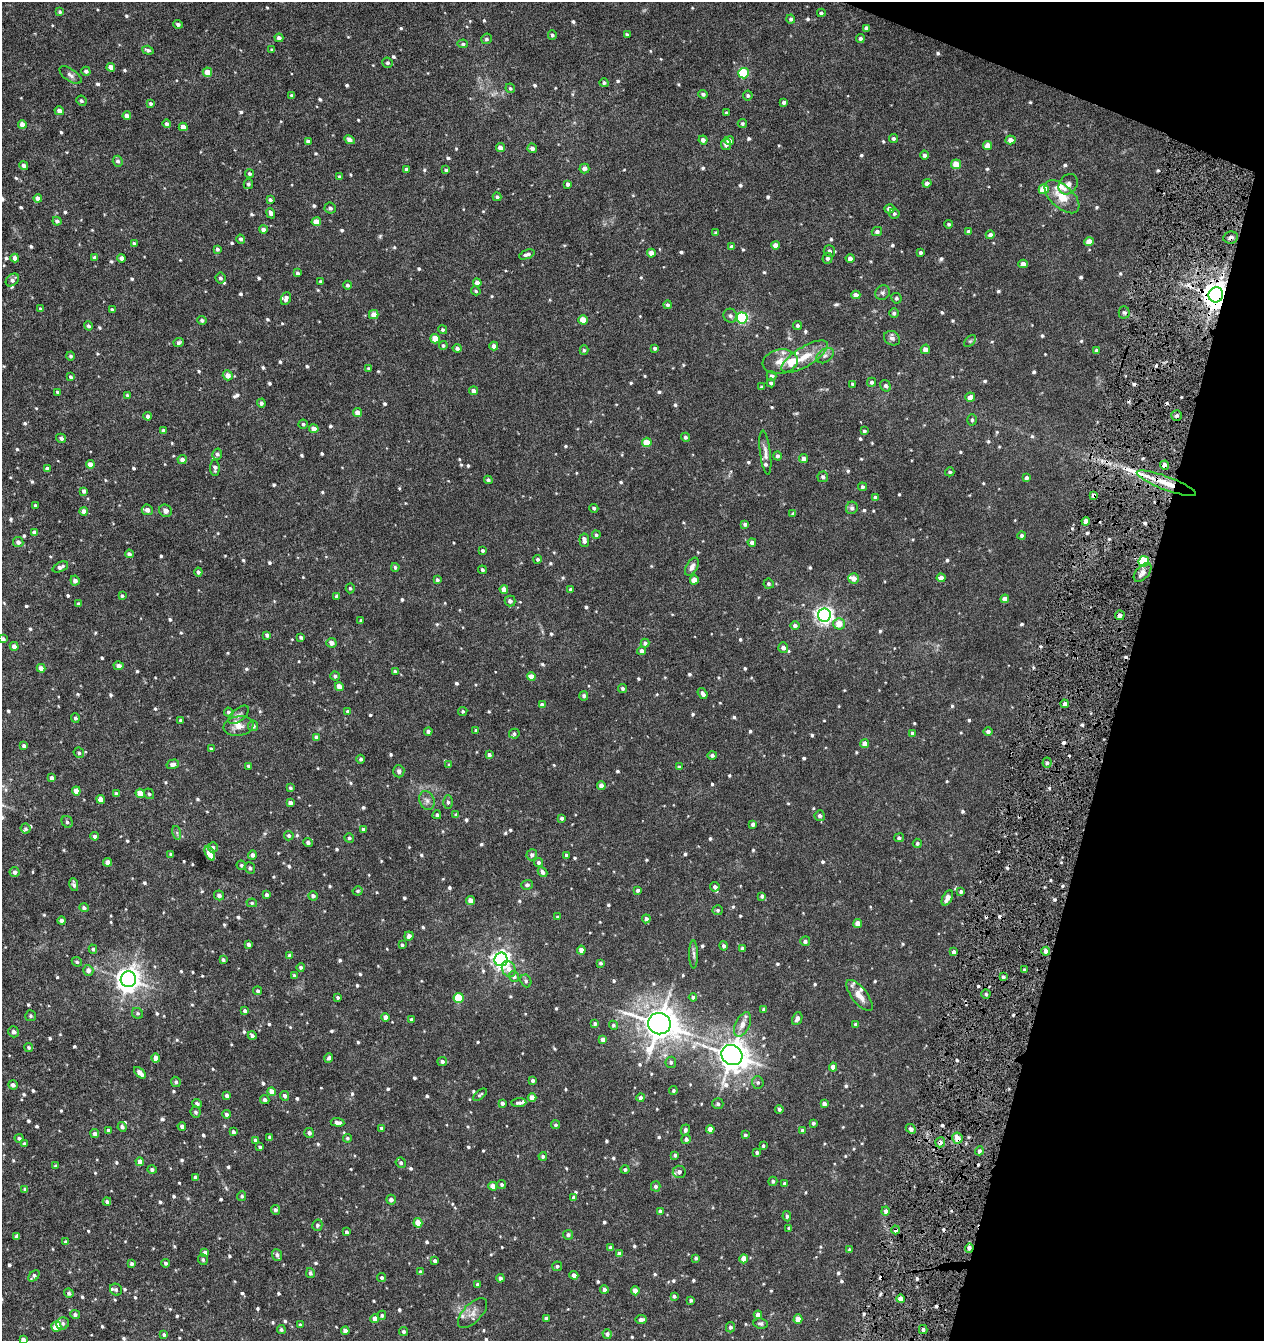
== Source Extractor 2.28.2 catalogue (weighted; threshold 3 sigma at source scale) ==
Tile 8 of 4 x 4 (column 4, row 2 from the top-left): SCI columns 3921-5182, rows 2688-4026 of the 5445 x 5371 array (HDU 1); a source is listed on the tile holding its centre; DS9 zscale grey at full resolution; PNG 1266 x 1343 px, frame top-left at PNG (2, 2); each listed source drawn as its Kron ellipse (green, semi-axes under 4 px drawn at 4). Shown black and unused: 14% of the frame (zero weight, under 8 of 16 exposures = <1% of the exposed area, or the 3 px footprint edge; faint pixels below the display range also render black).
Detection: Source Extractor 2.28.2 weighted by HDU 2 'WHT'; one run over the whole footprint, this tile lists its part. Background 0.0228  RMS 0.0031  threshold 0.0128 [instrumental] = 3 sigma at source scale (4.09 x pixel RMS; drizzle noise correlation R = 1.36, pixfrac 0.8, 0.05/0.05 arcsec/px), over >= 5 px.
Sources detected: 925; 2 too faint to see at this stretch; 14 cosmic-ray / hot-pixel residue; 1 long thin detection or spike segment (spike, bleed or trail) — neither listed nor drawn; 17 inside a brighter listed object's ellipse — not listed separately; of the other 891, all 500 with FLUX_AUTO >= 0.476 (the completeness limit of this list) listed and drawn (391 fainter detections not listed), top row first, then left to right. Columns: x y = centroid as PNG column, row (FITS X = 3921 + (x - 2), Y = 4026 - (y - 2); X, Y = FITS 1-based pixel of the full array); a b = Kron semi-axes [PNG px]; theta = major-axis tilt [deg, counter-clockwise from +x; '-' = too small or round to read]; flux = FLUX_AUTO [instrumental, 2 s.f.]
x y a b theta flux
60 12 4 4 - 0.51
821 13 4 4 - 0.51
791 19 4 4 - 0.65
178 24 5 4 - 0.66
866 28 4 4 - 0.73
552 35 5 4 - 0.54
627 35 4 3 - 0.59
279 38 4 4 - 1.1
860 38 4 4 - 0.62
486 39 5 5 - 0.5
463 44 5 4 - 0.52
148 50 6 4 -18 0.82
272 50 4 3 - 0.58
388 63 5 5 - 0.56
111 67 4 4 - 2.3
86 71 5 4 - 0.76
207 72 5 4 - 2.8
744 73 5 5 - 17
70 75 13 6 -35 1
604 83 4 4 - 0.57
510 88 5 4 - 0.49
703 94 4 4 - 0.65
748 95 5 5 - 0.5
292 96 4 4 - 0.85
81 101 5 5 - 0.56
784 102 4 4 - 0.75
150 103 4 3 - 0.48
59 111 5 4 - 1.3
726 113 4 3 - 0.58
127 116 4 4 - 1.7
742 123 4 4 - 0.48
22 124 4 4 - 1.9
167 124 4 4 - 0.7
183 127 4 4 - 2.3
893 138 5 4 - 0.51
349 140 5 4 - 1.6
703 140 4 4 - 1.2
1010 140 5 4 - 1.4
308 141 4 4 - 0.97
729 141 5 4 - 1.8
726 144 5 5 - 0.98
988 145 4 4 - 2.6
500 148 4 4 - 1.8
532 148 5 4 - 1.1
924 155 4 4 - 0.74
118 161 5 5 - 0.7
956 164 5 5 - 4.4
24 166 4 4 - 1.3
584 168 5 5 - 1.1
407 169 4 4 - 0.73
446 170 4 3 - 0.49
249 174 4 4 - 0.53
340 177 4 3 - 0.64
927 183 4 4 - 1.1
248 184 5 4 - 0.61
568 184 4 4 - 0.89
1068 184 11 9 54 1.3
1044 189 5 5 - 6.2
497 197 4 3 - 0.53
1062 197 21 11 -42 5
38 198 4 4 - 1.7
270 200 4 3 - 0.57
330 208 5 5 - 0.81
889 209 5 4 - 1.1
271 213 5 4 - 1.2
894 214 5 5 - 0.51
57 221 4 4 - 0.71
316 222 4 4 - 2.9
949 224 4 4 - 0.49
263 229 4 4 - 0.99
969 231 4 4 - 0.69
877 232 5 4 - 0.74
716 233 4 3 - 0.68
990 235 4 4 - 1
1231 237 7 6 - 0.99
241 239 4 4 - 0.66
1089 242 5 4 - 2.4
134 244 4 3 - 0.62
775 245 4 4 - 1.9
732 246 4 4 - 0.57
217 249 4 4 - 0.59
829 251 6 5 - 0.89
921 252 3 3 - 0.56
651 253 4 4 - 2.1
527 254 8 4 22 0.89
15 258 4 4 - 1.5
95 258 4 3 - 0.77
122 258 4 4 - 1.3
827 258 5 5 - 0.77
850 258 4 4 - 1.1
1023 264 4 4 - 1.7
298 273 4 4 - 0.63
220 278 5 5 - 0.67
12 280 7 5 41 0.95
321 282 4 3 - 0.54
477 283 4 4 - 1.7
347 285 4 4 - 0.65
476 291 5 4 - 0.48
883 292 8 7 - 0.78
856 295 4 4 - 1.5
1216 295 7 7 - 370
286 298 6 5 - 1.1
896 298 5 5 - 0.52
668 305 4 4 - 0.6
40 309 4 4 - 0.49
112 310 3 3 - 0.54
1124 312 6 5 - 0.58
894 313 5 5 - 0.64
374 314 5 4 - 2.2
730 316 7 6 - 0.83
742 318 5 5 - 39
202 320 5 4 - 0.63
583 320 4 4 - 3.9
797 325 4 4 - 0.66
88 326 4 4 - 0.68
443 330 4 4 - 0.52
892 338 8 7 - 0.9
435 339 5 4 - 3.7
970 341 7 4 44 0.49
179 343 5 4 - 0.68
443 346 4 4 - 0.48
494 346 4 4 - 1.3
457 348 4 4 - 0.77
655 348 4 4 - 0.57
925 349 5 4 - 1.6
584 350 5 4 - 0.5
1097 350 4 4 - 0.69
71 356 4 4 - 0.53
825 356 9 6 37 0.99
805 357 26 9 31 5.2
780 362 18 12 10 3
369 369 4 3 - 0.54
228 375 5 5 - 2
772 376 5 4 - 0.75
71 377 4 3 - 0.63
871 382 5 4 - 0.63
771 383 4 4 - 0.53
853 384 4 3 - 0.58
886 386 6 5 - 0.66
761 387 4 4 - 0.48
473 391 4 4 - 1.3
58 392 4 3 - 0.57
127 396 4 3 - 0.54
970 397 5 4 - 1.7
261 403 4 4 - 0.81
357 413 4 4 - 2.1
1177 415 5 5 - 0.58
148 416 4 4 - 0.84
972 420 6 4 -88 0.55
303 424 4 4 - 0.48
314 429 4 4 - 2.3
164 431 4 4 - 1
864 431 4 4 - 0.53
685 437 4 4 - 0.54
61 438 5 4 - 0.72
647 442 4 4 - 4.5
765 453 22 5 -83 1.5
217 454 5 5 - 0.67
777 456 4 4 - 0.68
182 459 4 4 - 1
804 459 4 4 - 1.4
90 464 4 4 - 2
1164 465 4 4 - 1.2
215 468 8 5 -89 0.92
47 469 4 3 - 1
950 472 4 4 - 0.5
823 477 5 5 - 0.71
1027 478 4 4 - 0.66
488 480 4 4 - 0.53
1166 483 31 6 -20 5.9
862 487 4 4 - 0.56
84 491 4 4 - 0.88
1094 495 4 3 - 0.83
875 498 4 4 - 0.84
35 506 3 3 - 0.63
594 508 4 4 - 0.62
852 508 6 6 - 0.77
147 510 5 5 - 1.5
84 511 4 4 - 1.6
166 511 7 6 - 1.2
793 514 4 4 - 0.69
1086 521 4 4 - 1.7
745 524 4 3 - 0.68
34 533 4 4 - 1.4
596 535 4 4 - 0.52
1022 535 4 4 - 0.62
584 540 7 5 -84 1.3
18 542 5 5 - 1
752 542 4 4 - 1
482 550 3 3 - 0.48
129 554 4 4 - 0.74
538 559 4 4 - 0.52
1144 561 5 5 - 17
60 567 8 4 25 1
395 567 4 4 - 0.52
692 567 10 5 61 1.1
482 570 4 4 - 0.56
198 572 4 4 - 0.8
1143 572 11 6 47 1.7
853 578 5 5 - 2
941 578 4 4 - 1.5
437 580 4 3 - 0.62
694 580 4 4 - 2.9
75 581 5 4 - 1.1
769 584 5 5 - 0.55
350 588 5 4 - 0.52
504 589 4 4 - 2.3
570 589 4 4 - 0.51
122 596 4 4 - 0.49
337 596 4 4 - 0.81
1005 599 4 4 - 1.9
510 601 5 5 - 0.9
79 604 3 3 - 0.68
824 615 6 6 - 100
1120 615 4 4 - 1.3
361 621 3 3 - 0.57
839 624 6 5 - 3.4
795 625 5 4 - 0.79
267 635 4 3 - 0.74
301 637 4 3 - 0.59
3 639 4 4 - 0.82
331 643 5 5 - 1.6
645 643 4 4 - 0.8
14 646 4 4 - 1.1
783 648 5 5 - 0.98
642 651 4 4 - 1.5
119 666 5 4 - 1
41 668 4 4 - 1.6
395 672 4 4 - 0.68
335 676 4 4 - 0.51
531 677 4 4 - 2.5
339 687 4 4 - 2.5
623 688 4 4 - 0.54
703 693 6 4 -53 1
584 696 5 4 - 0.69
1065 704 4 3 - 0.98
542 705 4 4 - 1.1
348 711 4 3 - 0.69
463 711 5 4 - 0.48
229 712 4 4 - 0.59
239 715 12 6 40 0.96
75 718 4 4 - 0.52
181 720 3 3 - 0.63
238 726 15 9 8 2.5
253 726 5 5 - 0.8
476 730 4 3 - 0.49
428 731 4 4 - 0.76
988 732 4 4 - 0.78
912 733 4 4 - 0.54
514 734 5 5 - 0.55
316 737 4 3 - 0.87
865 744 4 4 - 2.2
24 746 4 4 - 0.93
211 749 4 3 - 0.59
79 753 5 5 - 0.54
489 755 4 4 - 0.71
712 755 5 4 - 0.65
361 759 4 4 - 0.59
1047 763 5 4 - 0.58
173 764 6 4 15 1.1
449 765 4 4 - 0.49
249 766 4 3 - 0.59
679 767 4 4 - 0.49
399 771 6 5 - 0.75
52 778 4 4 - 0.87
601 786 4 4 - 1.7
290 788 4 3 - 0.52
76 791 4 4 - 2.6
140 793 5 4 - 2.9
116 794 4 4 - 0.7
149 794 5 5 - 0.51
101 799 4 4 - 2.6
427 800 10 7 -66 1.1
448 802 6 4 -89 0.62
290 803 4 4 - 1.2
437 815 4 4 - 0.66
456 815 4 3 - 0.69
820 816 5 5 - 0.78
562 818 4 3 - 0.75
67 822 6 5 - 0.6
753 824 4 4 - 0.93
26 829 5 4 - 0.51
363 829 3 3 - 0.48
177 833 7 4 -73 0.48
95 836 4 4 - 0.82
289 836 5 4 - 0.59
349 838 5 4 - 0.57
899 838 5 4 - 0.58
308 842 5 4 - 0.79
917 843 4 4 - 0.52
213 847 5 5 - 0.75
210 853 8 4 -62 5.2
171 854 4 3 - 0.67
252 855 4 4 - 1.1
532 855 5 5 - 0.79
566 855 4 3 - 0.59
108 862 4 4 - 1.5
538 862 4 4 - 0.62
241 865 5 4 - 0.52
250 868 6 5 - 0.65
15 872 5 5 - 0.85
543 872 5 4 - 0.84
74 885 6 4 -78 0.87
527 885 6 5 - 0.74
715 887 5 4 - 0.9
638 890 4 3 - 0.56
358 891 5 4 - 0.49
961 891 4 4 - 0.64
219 895 5 4 - 1.1
267 895 4 3 - 0.76
313 896 4 4 - 0.89
762 896 4 4 - 0.74
947 898 8 4 61 2.2
470 900 4 4 - 2.4
252 903 5 4 - 0.49
84 908 5 4 - 0.69
718 910 5 5 - 0.51
558 917 4 3 - 0.61
646 919 4 4 - 0.93
62 921 4 4 - 1.1
858 923 4 4 - 2.6
409 936 5 4 - 1.3
805 941 5 4 - 0.72
248 944 4 3 - 0.84
402 945 4 3 - 0.6
724 946 5 4 - 0.71
742 948 4 3 - 0.74
93 949 4 4 - 0.55
581 950 4 4 - 2.2
1046 951 4 4 - 1.2
954 952 4 3 - 1
694 954 14 4 -89 0.85
289 956 4 4 - 1.1
501 959 7 6 - 110
223 960 3 3 - 0.57
77 962 5 4 - 0.56
601 963 3 3 - 0.49
301 967 4 4 - 0.61
509 969 8 6 -61 1.8
88 970 5 5 - 1.3
1024 970 3 3 - 0.58
294 976 3 3 - 0.65
514 976 5 5 - 0.83
1003 977 4 3 - 0.69
128 979 8 7 - 240
526 981 6 5 - 0.61
258 991 4 4 - 0.54
986 994 4 4 - 0.54
859 995 19 7 -52 2.5
338 997 4 4 - 0.55
693 997 4 4 - 0.63
459 998 5 5 - 11
764 1009 4 4 - 0.74
245 1011 4 4 - 0.84
137 1013 6 5 - 0.52
31 1016 5 5 - 0.55
385 1017 4 4 - 1.5
797 1019 6 5 - 1.2
411 1020 4 3 - 0.59
595 1024 4 4 - 0.68
659 1024 11 10 - 490
742 1024 13 7 64 2.2
856 1024 4 4 - 0.92
613 1025 5 4 - 0.51
14 1032 5 5 - 0.66
252 1036 4 3 - 0.74
603 1039 4 4 - 1.4
28 1047 5 4 - 0.52
732 1055 11 9 -36 420
156 1058 4 4 - 2.2
329 1058 5 4 - 0.58
442 1061 5 4 - 0.72
671 1062 5 5 - 0.59
833 1067 4 4 - 1.7
140 1073 7 4 -43 1.6
533 1080 3 3 - 0.7
176 1082 5 4 - 0.56
758 1082 6 5 - 0.59
13 1085 5 4 - 0.91
673 1090 4 4 - 0.5
271 1092 4 4 - 2.3
480 1095 8 4 40 0.51
227 1096 4 4 - 0.9
285 1096 5 4 - 0.7
641 1097 4 4 - 0.85
532 1098 4 4 - 2.6
265 1100 5 4 - 0.9
197 1103 5 4 - 0.63
502 1103 4 4 - 0.88
519 1103 7 4 5 0.76
718 1104 5 5 - 0.59
824 1104 4 4 - 1.1
779 1109 4 4 - 0.58
196 1112 6 5 - 0.58
226 1114 4 4 - 0.72
338 1122 7 4 -6 1.3
813 1123 3 3 - 0.57
556 1125 4 4 - 0.49
182 1126 4 4 - 0.83
122 1127 5 4 - 0.72
381 1128 4 3 - 0.52
710 1129 4 4 - 2.2
911 1129 6 4 -43 0.8
108 1130 3 3 - 0.6
685 1130 5 4 - 0.61
802 1130 4 4 - 0.52
233 1132 4 3 - 0.71
309 1133 5 4 - 0.91
95 1134 4 4 - 1
745 1135 4 3 - 0.51
270 1137 4 3 - 0.51
19 1138 4 4 - 0.48
347 1138 4 4 - 0.48
957 1138 5 5 - 2.8
686 1139 5 4 - 0.81
255 1140 4 4 - 0.48
940 1142 5 4 - 1.2
24 1144 4 3 - 0.63
763 1146 4 3 - 0.48
260 1147 4 3 - 0.53
979 1151 4 4 - 0.76
757 1152 4 4 - 0.61
675 1155 4 4 - 0.53
543 1156 4 4 - 0.63
140 1162 4 4 - 1.8
401 1163 5 5 - 0.62
56 1166 3 3 - 0.5
152 1169 5 4 - 0.64
625 1169 4 4 - 0.57
679 1172 6 6 - 0.94
195 1177 4 3 - 0.64
773 1181 4 4 - 0.51
502 1184 4 3 - 0.49
785 1184 4 4 - 0.59
493 1186 4 4 - 2.2
656 1186 5 5 - 0.79
25 1189 4 4 - 0.66
242 1196 5 4 - 0.55
574 1197 4 4 - 0.87
391 1200 5 5 - 1.2
107 1201 4 4 - 0.65
275 1210 5 4 - 0.67
660 1211 4 4 - 0.91
886 1211 4 4 - 0.89
787 1216 5 4 - 0.63
418 1223 5 4 - 3.9
317 1225 6 5 - 0.59
789 1228 4 3 - 0.48
896 1230 4 4 - 0.76
347 1232 4 3 - 0.69
568 1235 5 5 - 0.72
17 1236 4 4 - 1.1
66 1242 4 4 - 0.62
610 1248 4 3 - 0.78
969 1248 5 4 - 0.93
849 1250 4 3 - 0.48
205 1253 4 4 - 1.5
619 1254 4 4 - 1.2
277 1255 6 5 - 0.73
696 1258 4 3 - 0.51
744 1259 4 4 - 2.8
203 1260 5 5 - 0.54
435 1261 4 3 - 0.73
166 1263 4 4 - 0.62
131 1264 4 3 - 0.57
557 1266 5 4 - 0.58
420 1272 4 4 - 0.86
310 1273 5 4 - 0.76
574 1275 4 4 - 1.2
34 1276 6 4 45 0.79
382 1278 4 4 - 0.54
500 1278 4 4 - 0.81
478 1284 3 3 - 0.66
604 1289 4 4 - 0.76
116 1290 6 5 - 0.57
635 1291 4 4 - 2
69 1293 5 4 - 0.69
674 1296 4 3 - 0.53
900 1299 4 4 - 2.5
691 1300 4 3 - 0.57
472 1313 18 9 47 2.2
75 1315 5 4 - 0.72
382 1315 4 4 - 0.5
758 1315 4 4 - 1.8
546 1318 3 3 - 0.57
375 1319 4 4 - 1.9
641 1319 5 4 - 1
798 1319 4 4 - 2.7
63 1323 6 6 - 0.69
761 1323 7 5 -6 0.61
300 1325 3 3 - 0.5
56 1327 5 5 - 5
730 1327 5 4 - 0.8
281 1329 4 4 - 0.55
923 1329 4 4 - 0.69
345 1331 4 4 - 1.4
403 1332 4 4 - 0.55
607 1334 5 4 - 0.77
164 1335 4 4 - 0.6
23 1339 4 3 - 1
Overlapping masked pixels (flux is a lower limit): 9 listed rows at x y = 1231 237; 1216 295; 1164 465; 1166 483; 1094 495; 957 1138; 940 1142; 896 1230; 969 1248
Isophote crosses this tile's border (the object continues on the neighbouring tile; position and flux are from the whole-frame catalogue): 2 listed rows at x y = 3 639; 23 1339